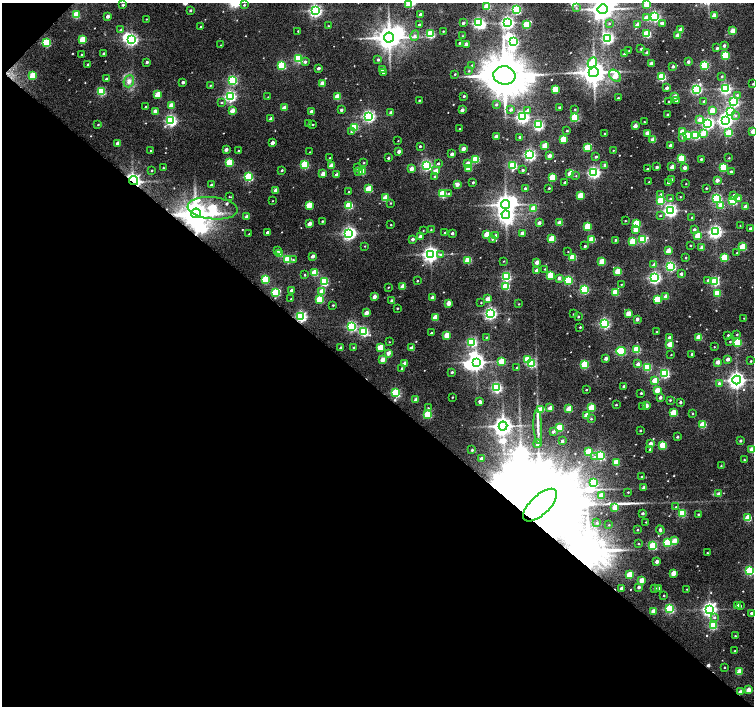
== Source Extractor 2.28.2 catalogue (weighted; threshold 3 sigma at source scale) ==
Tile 9 of 4 x 4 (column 1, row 3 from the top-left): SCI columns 5-1507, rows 1579-2985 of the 6026 x 6036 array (HDU 1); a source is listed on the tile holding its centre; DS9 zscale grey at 2 x 2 block average (1 PNG px = mean of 2 x 2 image px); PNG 756 x 708 px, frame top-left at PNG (2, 3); each listed source drawn as its Kron ellipse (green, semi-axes under 4 px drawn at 4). Shown black and unused: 46% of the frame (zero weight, under 5 of 10 exposures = <1% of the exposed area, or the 3 px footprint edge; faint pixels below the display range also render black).
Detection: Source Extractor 2.28.2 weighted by HDU 2 'WHT'; one run over the whole footprint, this tile lists its part. Background 0.11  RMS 0.012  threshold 0.0475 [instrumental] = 3 sigma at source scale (4.09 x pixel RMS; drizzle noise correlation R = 1.36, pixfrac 0.8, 0.0396/0.0396 arcsec/px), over >= 5 px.
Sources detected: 555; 18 inside a brighter object's white glare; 2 cosmic-ray / hot-pixel residue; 1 long thin detection or spike segment (spike, bleed or trail) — neither listed nor drawn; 2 inside a brighter listed object's ellipse — not listed separately; of the other 532, all 500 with FLUX_AUTO >= 1.07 (the completeness limit of this list) listed and drawn (32 fainter detections not listed), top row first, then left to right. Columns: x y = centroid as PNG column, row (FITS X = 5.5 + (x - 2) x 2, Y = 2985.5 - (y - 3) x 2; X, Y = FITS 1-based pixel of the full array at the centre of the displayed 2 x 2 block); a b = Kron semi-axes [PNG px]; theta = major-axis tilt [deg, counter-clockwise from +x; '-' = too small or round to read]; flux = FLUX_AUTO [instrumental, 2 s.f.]
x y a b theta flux
408 4 3 3 - 54
646 4 3 2 - 57
123 5 2 2 - 3.4
244 5 3 2 - 2.5
487 6 3 3 - 67
576 8 3 2 - 2
603 9 5 4 - 2300
190 10 3 2 - 3.1
516 10 3 3 - 240
315 11 4 3 - 530
420 14 2 2 - 5.8
76 15 3 3 - 80
714 15 2 2 - 29
108 16 2 2 - 10
655 16 3 3 - 330
646 18 4 2 - 34
146 19 2 2 - 1.1
463 23 2 2 - 5.5
478 23 3 3 - 360
507 23 3 3 - 490
609 23 2 2 - 1.5
662 23 3 3 - 7
419 24 2 2 - 3.2
526 25 3 3 - 84
637 25 3 2 - 28
328 26 2 2 - 1.4
201 27 2 2 - 3
121 30 3 3 - 2.8
681 30 2 2 - 18
298 31 2 2 - 1.5
443 31 2 2 - 2
733 31 3 2 - 34
430 34 3 3 - 160
647 34 3 3 - 130
415 36 5 3 - 5.1
462 36 3 2 - 1.3
678 36 3 2 - 31
389 38 5 5 - 2700
608 38 3 3 - 460
83 39 3 3 - 66
132 40 4 3 - 450
514 42 3 3 - 190
46 43 3 3 - 150
459 43 2 2 - 2.5
466 44 3 2 - 12
221 45 2 2 - 1.1
724 46 2 2 - 5.7
717 48 2 2 - 4.2
641 49 2 2 - 2.9
629 51 2 2 - 1.1
647 52 2 2 - 6.1
104 53 2 2 - 3.3
624 54 2 2 - 3.3
81 55 2 2 - 2.4
725 55 3 3 - 120
298 58 3 3 - 180
378 60 3 2 - 4.6
147 62 2 2 - 5.4
305 62 3 3 - 5.7
592 62 5 4 - 47
688 62 2 2 - 8.5
651 63 2 2 - 18
88 64 2 2 - 2.9
282 65 3 3 - 130
472 65 2 2 - 1.4
705 65 3 3 - 150
673 66 2 2 - 6.8
318 68 2 2 - 8.3
382 70 2 2 - 9.6
469 71 2 2 - 1.7
594 72 5 5 - 2900
383 73 2 2 - 2.6
455 74 2 2 - 2.1
33 75 3 3 - 64
504 75 11 9 -6 11000
615 76 7 5 -47 42
722 76 3 2 - 2.7
662 77 3 3 - 140
106 79 2 2 - 6.8
233 80 3 3 - 230
129 81 6 5 - 10
183 82 2 2 - 7
322 83 3 2 - 18
753 84 2 2 - 1.5
210 85 2 2 - 1.5
667 88 2 2 - 11
555 89 3 3 - 83
696 89 3 3 - 320
725 89 3 3 - 350
101 91 3 3 - 150
158 95 3 2 - 53
737 95 3 3 - 3
230 96 4 3 - 390
464 96 2 2 - 3.7
674 96 2 2 - 21
268 97 2 2 - 1.2
337 97 3 2 - 62
618 98 2 2 - 2.8
419 100 2 2 - 2
676 100 2 2 - 5.7
669 101 2 2 - 1.5
704 101 2 2 - 3
221 102 3 3 - 2.7
734 102 3 3 - 240
496 104 3 3 - 3.7
171 106 3 2 - 39
146 107 2 2 - 3
559 107 2 2 - 3.3
284 108 3 2 - 28
575 109 2 2 - 1.4
341 110 2 2 - 5.7
462 110 2 2 - 14
511 110 3 3 - 6.1
528 110 4 3 - 6.7
712 110 3 2 - 39
155 111 3 2 - 20
232 111 3 2 - 25
311 111 2 2 - 15
730 111 3 3 - 100
391 113 3 2 - 12
667 114 2 2 - 2
369 116 3 3 - 470
736 116 3 3 - 2.5
523 117 3 3 - 530
575 117 3 3 - 140
271 119 3 2 - 17
700 119 3 3 - 15
171 121 4 3 - 410
725 121 4 4 - 670
644 122 2 2 - 1.9
309 123 2 2 - 1.2
708 123 3 3 - 360
98 124 2 2 - 1.9
313 124 2 2 - 1.6
538 125 4 3 - 280
635 126 2 2 - 18
354 127 3 3 - 110
460 129 2 2 - 2.9
567 131 2 2 - 2
753 131 3 2 - 28
351 132 3 3 - 1.9
682 132 3 3 - 49
605 133 2 2 - 1.4
647 133 2 2 - 25
703 133 3 3 - 31
729 133 3 3 - 75
687 135 3 3 - 52
696 135 3 3 - 170
496 136 2 2 - 14
520 137 2 2 - 3.6
682 138 4 3 - 3.4
563 139 3 3 - 69
653 140 3 2 - 36
398 141 2 2 - 1.3
118 143 2 2 - 18
272 143 2 2 - 15
545 145 3 2 - 41
670 145 2 2 - 8.4
420 146 2 2 - 3.2
587 148 3 3 - 82
226 149 2 2 - 12
463 149 3 2 - 20
613 150 2 2 - 1.3
151 151 2 2 - 2.9
239 151 2 2 - 3
399 151 2 2 - 11
310 152 2 2 - 1.4
452 154 2 2 - 8.9
530 155 3 3 - 440
549 156 2 2 - 19
596 157 2 2 - 3.8
330 158 2 2 - 1.4
388 158 2 2 - 3.7
681 158 3 3 - 110
729 158 2 2 - 1.6
476 159 3 3 - 99
701 159 2 2 - 3.4
229 162 3 3 - 91
364 163 2 2 - 2
438 163 3 3 - 3.4
467 163 3 3 - 18
304 165 3 3 - 130
426 165 3 3 - 350
513 165 3 3 - 160
605 165 2 2 - 12
331 166 3 2 - 28
657 167 2 2 - 5.3
672 167 2 2 - 20
685 167 2 2 - 14
724 167 3 3 - 140
163 168 2 2 - 1.6
357 168 3 2 - 4
469 168 3 2 - 49
412 169 3 2 - 18
647 169 2 2 - 3.8
152 170 2 2 - 1.9
282 170 2 2 - 3
523 170 3 2 - 4.9
436 171 3 2 - 24
731 171 2 2 - 4.8
359 172 3 3 - 4.9
362 172 3 2 - 53
594 172 3 3 - 450
323 174 3 2 - 26
570 174 3 2 - 37
336 175 2 2 - 14
576 176 3 2 - 1.2
248 177 3 3 - 190
435 177 3 3 - 3.2
552 177 3 2 - 67
671 179 3 2 - 5.5
717 180 2 2 - 16
134 181 5 4 - 730
473 182 2 2 - 3.4
565 182 2 2 - 4.3
649 182 2 2 - 1.7
668 182 2 2 - 5.4
457 184 3 2 - 17
686 184 2 2 - 1.3
211 185 2 2 - 3.5
525 188 2 2 - 3.5
549 188 2 2 - 2.6
706 188 2 2 - 2.1
369 189 3 3 - 71
276 190 3 2 - 20
349 192 2 2 - 3.6
443 194 3 3 - 120
449 194 3 3 - 3.5
661 194 3 3 - 4.6
580 195 3 2 - 57
734 195 3 3 - 4.2
229 197 2 2 - 1.3
680 197 2 2 - 1.4
385 198 3 3 - 69
717 198 3 3 - 250
739 198 3 2 - 13
670 199 3 3 - 3.1
661 200 3 3 - 120
272 201 2 2 - 1.1
733 201 3 3 - 140
390 203 3 2 - 1.6
309 205 3 3 - 70
349 205 3 3 - 110
506 205 4 4 - 1500
721 206 3 3 - 51
745 207 3 2 - 25
213 208 25 11 -5 220
533 209 3 2 - 53
670 210 3 3 - 560
196 213 5 4 - 2600
506 215 4 3 - 450
660 215 3 3 - 2.2
247 217 3 2 - 17
692 217 2 2 - 1.5
322 221 2 2 - 2.1
625 221 2 2 - 1.6
539 223 2 2 - 11
560 223 3 2 - 32
636 223 3 3 - 91
309 224 3 2 - 20
391 225 2 2 - 1.8
587 226 3 3 - 82
740 226 2 2 - 1.1
635 229 3 2 - 27
750 229 2 2 - 5.4
431 230 3 2 - 1.3
694 230 3 3 - 6.1
423 231 2 2 - 1.4
267 232 2 2 - 5.7
715 232 4 3 - 560
349 233 4 3 - 460
445 233 2 2 - 3
452 233 2 2 - 5.4
522 233 2 2 - 14
249 234 2 2 - 1.5
487 235 3 3 - 64
496 235 2 2 - 4
420 236 3 2 - 19
698 236 3 2 - 49
413 239 2 2 - 6.9
492 239 3 2 - 2.5
552 239 3 3 - 87
592 239 3 3 - 77
643 239 3 3 - 140
615 240 2 2 - 2.7
632 241 3 3 - 67
690 245 2 2 - 1.8
365 246 2 2 - 1.2
585 246 2 2 - 5.2
702 247 2 2 - 12
743 247 3 3 - 86
278 251 3 3 - 3.3
668 251 3 2 - 34
568 252 2 2 - 1.1
737 253 2 2 - 1.8
279 254 3 2 - 45
431 254 4 4 - 850
441 255 4 3 - 3.8
313 256 2 2 - 13
573 257 3 3 - 71
724 257 3 3 - 95
686 258 2 2 - 2
288 259 3 3 - 120
293 260 3 2 - 2
468 260 3 3 - 75
504 261 2 2 - 1.3
537 262 2 2 - 18
602 262 3 3 - 68
654 265 3 2 - 12
671 266 3 3 - 270
545 269 2 2 - 1.7
536 271 2 2 - 13
618 271 3 3 - 70
315 273 3 3 - 83
681 274 2 2 - 8.3
305 275 2 2 - 2
550 275 3 3 - 75
506 276 3 3 - 220
559 278 2 2 - 13
655 278 3 3 - 430
265 279 3 3 - 130
568 280 3 3 - 150
708 280 3 3 - 5.6
417 281 2 2 - 2
715 281 3 3 - 190
324 282 3 3 - 150
621 284 2 2 - 1.3
403 286 3 2 - 35
388 287 2 2 - 1.3
506 287 3 3 - 100
584 289 3 3 - 210
292 290 2 2 - 5.7
322 291 3 2 - 34
276 292 4 3 - 130
615 292 3 3 - 81
717 293 3 3 - 87
666 296 3 2 - 24
374 297 2 2 - 18
432 298 3 2 - 20
291 299 2 2 - 1.1
320 299 3 3 - 100
488 299 3 2 - 21
657 299 3 3 - 83
392 301 2 2 - 6.8
481 302 2 2 - 1.4
448 303 3 2 - 26
519 304 2 2 - 1.4
333 305 2 2 - 2
397 308 2 2 - 1.9
366 313 3 2 - 23
490 313 3 3 - 510
574 314 2 2 - 3
628 314 3 2 - 40
578 316 2 2 - 2.3
301 317 3 3 - 370
435 318 3 2 - 43
744 318 2 2 - 1.2
637 319 2 2 - 12
605 324 3 3 - 290
352 326 3 3 - 290
580 327 2 2 - 2.4
364 332 3 3 - 220
656 332 2 2 - 2.1
431 333 2 2 - 3.2
737 334 2 2 - 2
447 335 3 2 - 53
728 335 2 2 - 2.7
486 337 2 2 - 1.1
699 337 3 3 - 54
669 338 2 2 - 11
389 342 2 2 - 1.2
472 342 3 3 - 200
730 342 3 3 - 1.9
737 342 3 3 - 110
670 344 3 2 - 47
354 347 2 2 - 2.5
380 347 3 3 - 54
714 347 2 2 - 1.2
341 348 2 2 - 12
412 348 3 2 - 26
636 350 3 3 - 110
621 351 5 3 - 170
388 353 2 2 - 20
692 354 2 2 - 3.9
671 355 2 2 - 1.3
606 358 2 2 - 11
527 359 3 3 - 78
728 359 2 2 - 12
383 360 3 2 - 32
502 361 3 3 - 64
751 361 2 2 - 2.2
476 362 4 4 - 1200
718 362 2 2 - 19
405 363 3 2 - 22
531 364 3 3 - 160
585 364 3 3 - 130
638 364 2 2 - 15
647 367 3 3 - 140
517 368 3 2 - 3
402 369 2 2 - 4.1
452 372 2 2 - 4.4
665 373 3 3 - 200
737 380 4 4 - 1100
655 381 3 3 - 57
719 384 3 3 - 10
624 386 2 2 - 6.5
496 388 3 3 - 300
586 390 2 2 - 2.1
657 390 3 2 - 33
396 393 3 3 - 210
641 393 2 2 - 3.4
452 397 2 2 - 1.6
660 397 2 2 - 9.4
416 400 2 2 - 19
670 400 2 2 - 2.3
480 402 3 2 - 11
680 402 2 2 - 4.6
616 405 2 2 - 2.4
646 406 3 2 - 25
643 407 3 3 - 2.3
428 408 3 2 - 1.7
550 408 2 2 - 20
591 408 3 3 - 83
569 409 3 2 - 50
541 410 3 3 - 53
673 413 3 3 - 66
692 413 3 2 - 1.3
428 414 3 3 - 120
587 416 3 2 - 44
591 419 3 3 - 2.5
703 425 3 3 - 79
503 426 4 4 - 1400
538 427 17 2 -87 12
560 428 3 3 - 96
640 430 2 2 - 2.8
553 432 4 2 - 4.7
677 437 2 2 - 4.2
562 441 2 2 - 7.8
740 441 2 2 - 4.4
537 444 4 3 - 7.3
651 444 2 2 - 16
663 445 3 3 - 87
650 449 2 2 - 3.2
472 450 2 2 - 2.9
752 450 3 2 - 41
588 452 3 3 - 58
600 456 3 3 - 230
594 457 4 3 - 4
481 459 3 3 - 15
744 460 2 2 - 2
616 463 3 3 - 60
721 466 2 2 - 1.5
641 477 2 2 - 1.4
593 483 3 3 - 110
644 488 2 2 - 14
628 492 2 2 - 1.7
719 494 2 2 - 15
601 495 3 2 - 30
540 505 21 9 43 97000
676 507 2 2 - 1.5
615 508 3 2 - 45
643 513 3 2 - 4.3
682 513 3 3 - 110
698 514 2 2 - 1.9
748 518 3 3 - 76
646 522 2 2 - 1.7
597 523 2 2 - 1.7
609 525 2 2 - 1.1
637 530 2 2 - 2.4
660 530 4 3 - 6.8
674 541 3 2 - 33
667 542 4 3 - 110
638 544 3 2 - 1.7
653 546 3 3 - 150
707 553 2 2 - 1.8
657 562 2 2 - 14
750 571 3 3 - 200
673 573 3 2 - 30
629 575 3 3 - 61
641 580 3 2 - 30
639 587 2 2 - 8
621 588 2 2 - 9.5
655 588 3 2 - 4.4
658 588 2 2 - 6.3
687 589 2 2 - 1.2
664 595 2 2 - 1.7
737 606 3 2 - 16
740 606 3 2 - 3.2
669 609 3 3 - 220
709 609 4 4 - 680
653 611 3 2 - 27
751 613 2 2 - 6.1
714 617 4 3 - 4.4
713 626 3 3 - 150
735 636 2 2 - 1.6
735 651 2 2 - 1.6
724 667 2 2 - 2.1
739 672 3 2 - 46
748 690 3 2 - 26
740 692 2 2 - 17
Overlapping masked pixels (flux is a lower limit): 4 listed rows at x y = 134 181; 301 317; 540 505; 740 692
Isophote crosses this tile's border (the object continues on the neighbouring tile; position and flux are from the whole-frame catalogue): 6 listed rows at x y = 408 4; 646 4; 603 9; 753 84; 753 131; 752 450